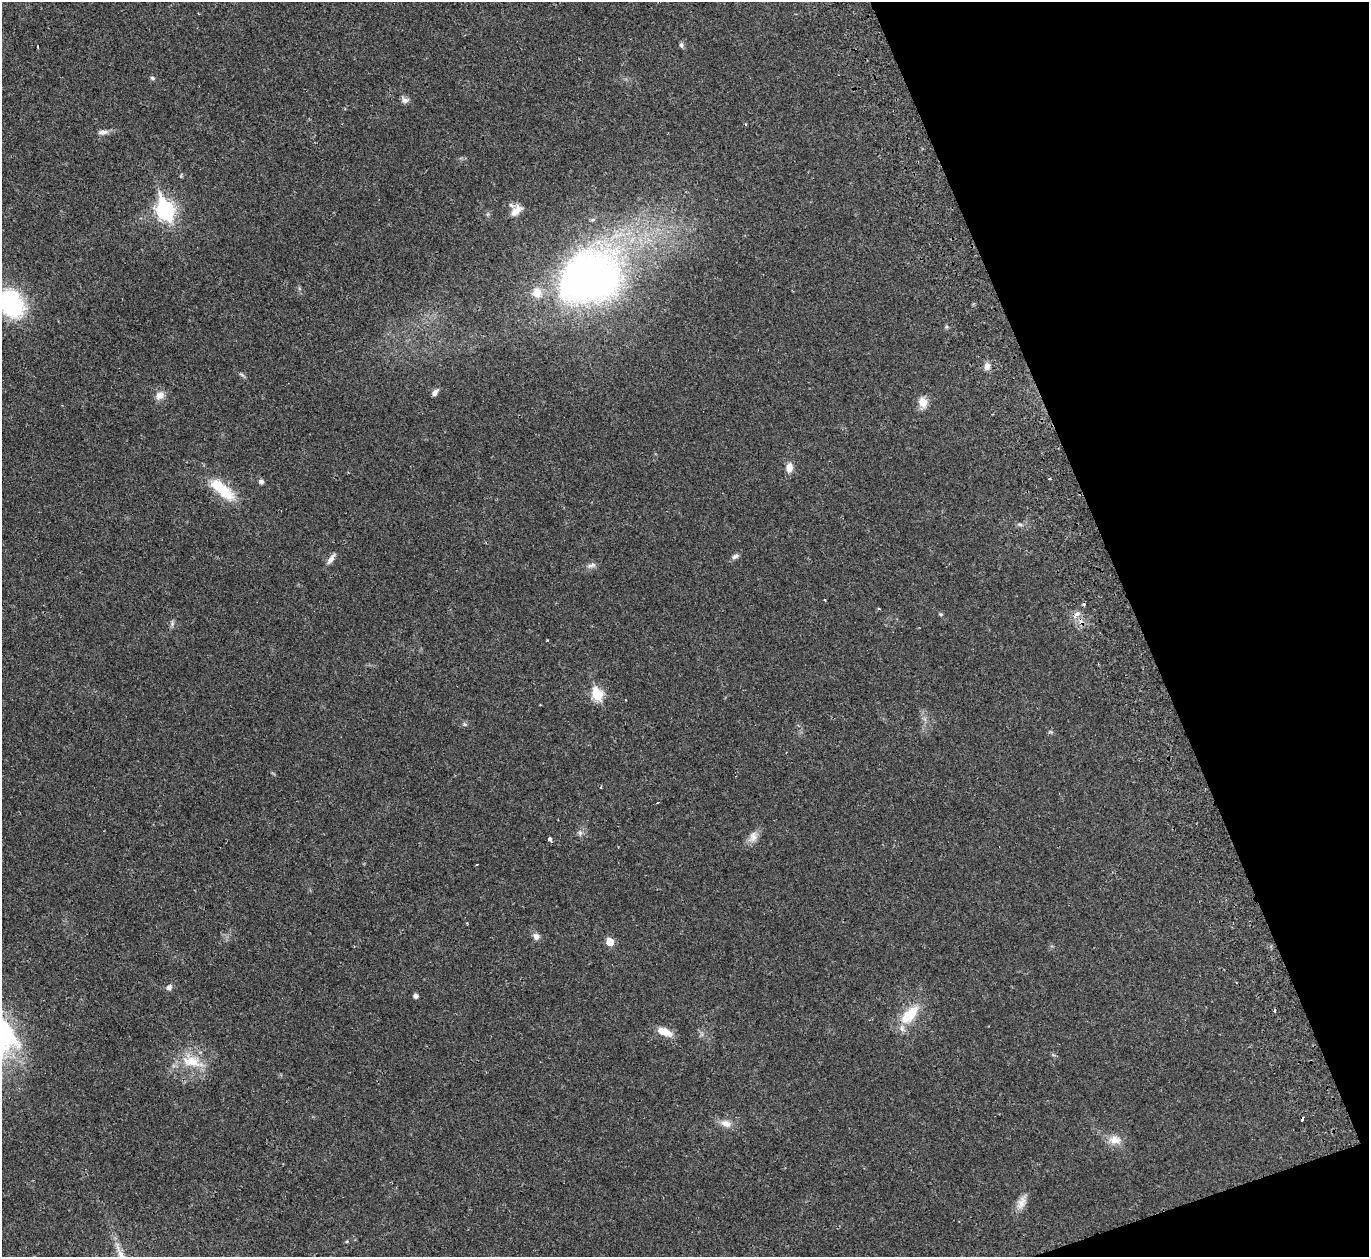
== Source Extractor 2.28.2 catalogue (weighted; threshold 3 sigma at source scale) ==
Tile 12 of 4 x 4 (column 4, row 3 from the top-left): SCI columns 4158-5524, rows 1438-2692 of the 5582 x 5510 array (HDU 1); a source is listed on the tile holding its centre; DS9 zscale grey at full resolution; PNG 1371 x 1259 px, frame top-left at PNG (2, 2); no overlay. Shown black and unused: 18% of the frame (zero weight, under 2 of 3 exposures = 3% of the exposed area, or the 3 px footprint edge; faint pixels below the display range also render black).
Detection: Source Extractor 2.28.2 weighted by HDU 2 'WHT'; one run over the whole footprint, this tile lists its part. Background 0.0176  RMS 0.004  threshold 0.018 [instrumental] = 3 sigma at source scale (4.5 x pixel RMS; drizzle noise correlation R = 1.50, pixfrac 1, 0.05/0.05 arcsec/px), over >= 5 px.
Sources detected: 50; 4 cosmic-ray / hot-pixel residue — not listed; the other 46 listed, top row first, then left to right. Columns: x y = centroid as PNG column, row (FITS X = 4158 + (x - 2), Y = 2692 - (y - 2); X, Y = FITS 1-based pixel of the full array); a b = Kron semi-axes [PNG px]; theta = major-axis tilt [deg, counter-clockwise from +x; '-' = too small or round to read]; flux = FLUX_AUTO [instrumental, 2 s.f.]
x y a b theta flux
681 45 7 5 -89 0.78
38 47 3 2 - 0.39
152 78 6 5 - 0.63
405 100 10 7 -23 1.5
103 132 13 6 6 1.8
165 210 9 7 -69 130
516 211 18 9 45 3.5
593 219 6 4 20 0.56
588 277 51 40 26 240
537 292 12 10 -82 5.1
12 304 24 18 -58 45
987 366 9 7 80 2
435 392 9 5 52 1.5
160 396 12 10 30 2.6
923 402 13 11 -68 3.6
789 467 11 8 84 3
1050 479 4 2 - 0.35
261 482 5 5 - 1.3
222 489 36 13 -41 14
1020 524 8 4 -9 0.76
735 556 9 6 33 1.2
331 559 16 6 55 1.9
592 565 13 5 14 1.3
825 600 4 2 - 0.27
941 614 5 4 - 0.48
1076 614 9 6 38 1.7
172 624 8 4 90 0.8
597 694 7 6 - 24
601 787 4 2 - 0.35
658 803 3 2 - 0.54
580 833 7 6 - 1
753 837 17 10 63 3
550 839 3 3 - 12
467 923 3 3 - 0.26
536 936 9 7 -43 1.8
610 942 6 5 - 6.9
169 987 8 6 45 1.1
416 996 5 4 - 1.4
909 1015 31 14 46 11
665 1032 20 9 -21 4.3
1053 1055 7 4 -19 0.51
192 1062 33 15 -13 10
726 1123 15 9 -22 3
1115 1140 18 12 -7 4.2
1022 1202 21 9 63 3.4
118 1248 11 3 -79 1.3
Overlapping masked pixels (flux is a lower limit): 1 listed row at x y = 1076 614
Isophote crosses this tile's border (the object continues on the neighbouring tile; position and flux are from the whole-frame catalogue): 1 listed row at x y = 12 304